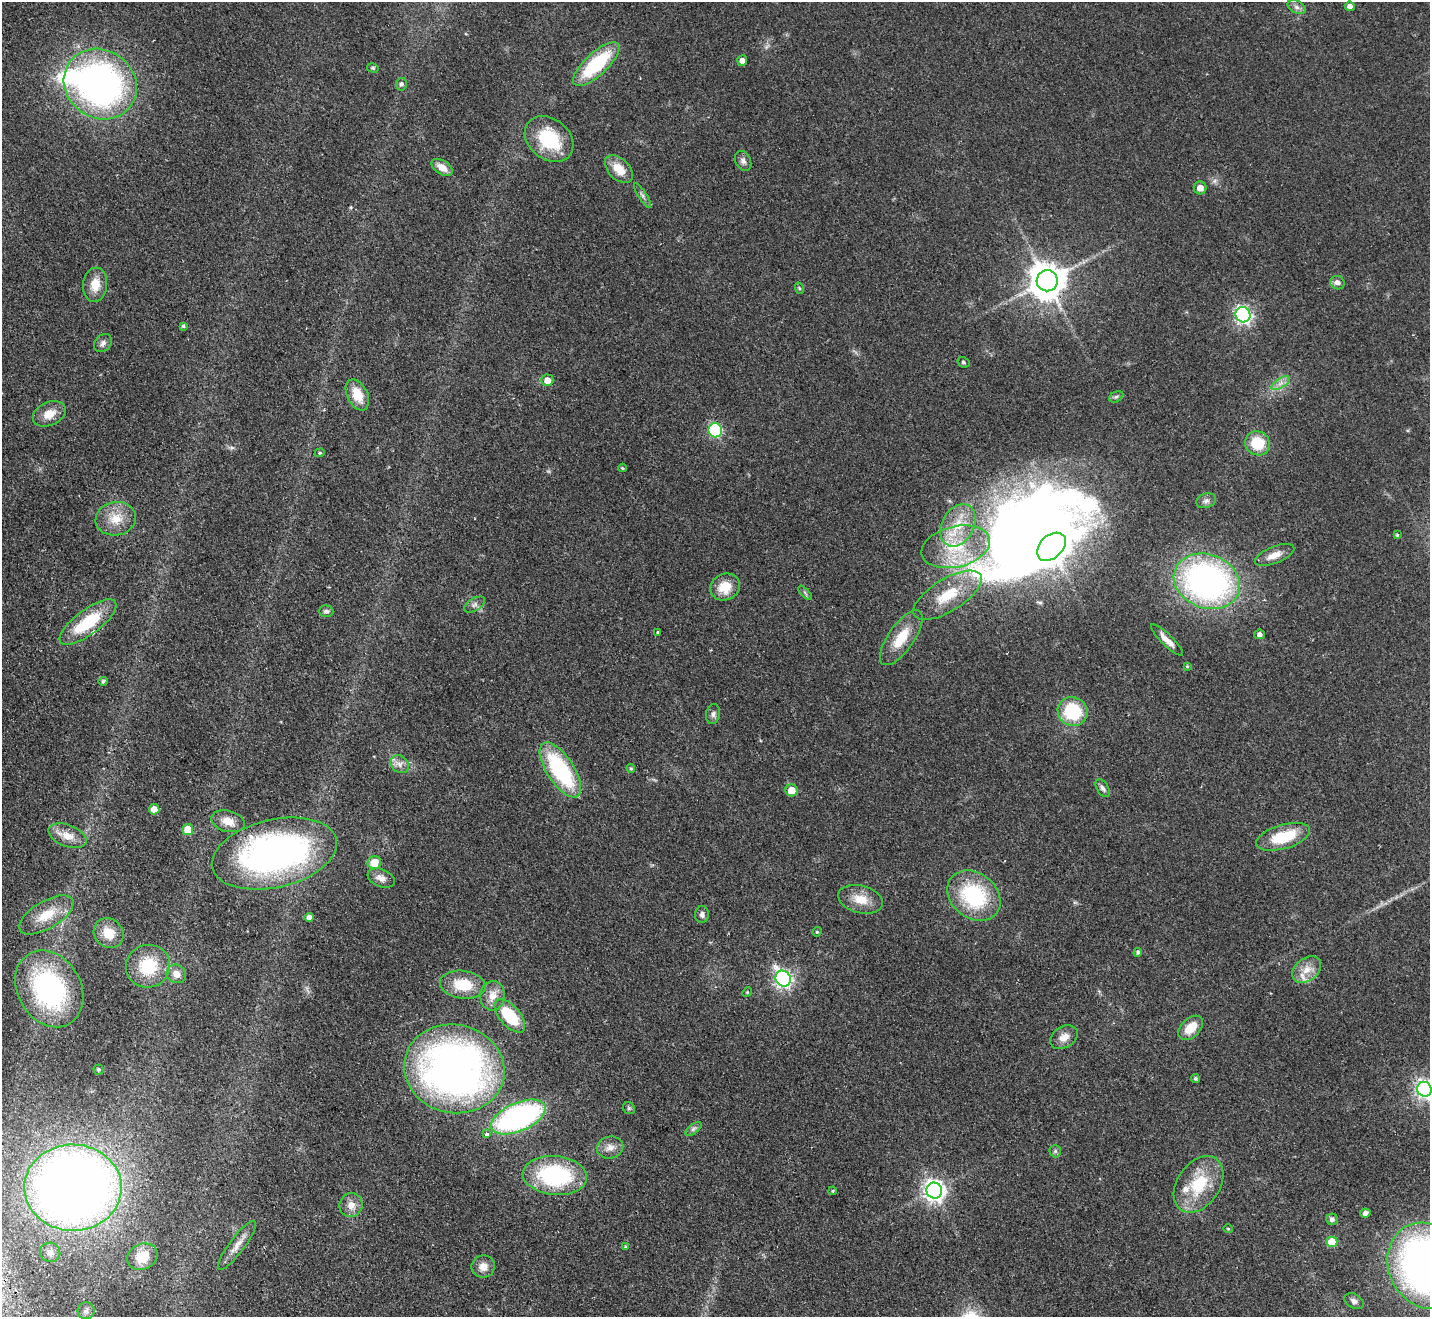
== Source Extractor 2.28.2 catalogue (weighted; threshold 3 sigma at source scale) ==
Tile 7 of 4 x 4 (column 3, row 2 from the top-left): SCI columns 2909-4336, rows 2949-4263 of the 5819 x 5764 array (HDU 1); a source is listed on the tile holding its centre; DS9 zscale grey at full resolution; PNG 1432 x 1319 px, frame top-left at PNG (2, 2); each listed source drawn as its Kron ellipse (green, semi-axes under 4 px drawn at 4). Shown black and unused: <1% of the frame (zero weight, under 2 of 3 exposures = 3% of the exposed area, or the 3 px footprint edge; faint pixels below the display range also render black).
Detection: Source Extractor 2.28.2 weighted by HDU 2 'WHT'; one run over the whole footprint, this tile lists its part. Background 0.0667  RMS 0.0072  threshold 0.0326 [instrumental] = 3 sigma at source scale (4.5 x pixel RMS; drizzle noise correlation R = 1.50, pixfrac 1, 0.05/0.05 arcsec/px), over >= 5 px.
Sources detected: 118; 3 inside a brighter object's white glare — neither listed nor drawn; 3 inside a brighter listed object's ellipse — not listed separately; the other 112 listed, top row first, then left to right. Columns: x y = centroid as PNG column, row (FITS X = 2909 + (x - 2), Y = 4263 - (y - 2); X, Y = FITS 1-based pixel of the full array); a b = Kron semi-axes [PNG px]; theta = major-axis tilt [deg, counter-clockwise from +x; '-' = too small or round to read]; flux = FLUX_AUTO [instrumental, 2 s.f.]
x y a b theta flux
1350 6 5 5 - 3
1297 7 9 6 -27 2.7
742 61 5 5 - 3.2
596 64 30 11 43 49
373 68 6 4 -16 1.1
100 84 38 34 -36 270
401 84 6 5 - 1.7
549 139 27 20 -39 37
743 161 10 7 -64 2.9
442 167 11 7 -32 7.3
619 169 17 10 -45 12
1200 188 6 6 - 5.3
643 196 14 3 -57 2
1047 281 10 10 - 1500
1337 283 7 6 - 3.4
95 285 17 12 84 11
799 288 6 3 -71 0.88
1243 315 8 7 - 200
183 326 4 4 - 1
103 343 10 8 48 2.7
963 362 6 5 - 1.1
547 380 6 6 - 7.5
1280 383 10 4 31 3.2
357 395 16 10 -64 14
1116 397 7 5 29 1.4
49 414 17 11 25 9.9
715 430 7 6 - 71
1257 443 13 12 - 22
320 453 5 4 - 0.89
622 468 4 3 - 0.85
1206 501 10 7 19 2.7
116 519 20 16 10 14
958 525 22 16 61 20
1397 535 3 3 - 1.4
956 547 35 20 13 37
1051 547 16 11 43 1000
1274 555 21 8 22 7
1207 581 34 26 -20 240
725 587 15 13 26 15
805 593 9 3 -45 1.3
947 595 39 16 32 27
474 605 11 6 32 2.4
326 611 7 6 - 1.7
88 622 34 12 36 36
657 632 3 3 - 1.2
1260 634 5 4 - 2.4
901 638 32 13 55 19
1167 640 21 5 -44 5.8
1187 666 4 3 - 0.69
103 681 4 4 - 1.2
1073 711 15 14 - 38
713 714 10 7 77 2.5
400 764 10 8 -40 4.1
631 768 4 4 - 0.95
560 770 31 13 -57 72
1103 788 10 5 -57 2.3
791 790 6 6 - 11
154 809 5 5 - 6.9
228 821 17 10 -15 8.2
188 829 6 5 - 12
67 836 20 10 -21 8.8
1283 837 28 12 16 28
274 854 64 34 13 280
374 863 7 6 - 14
381 878 14 8 -22 5.1
974 896 29 22 -39 58
861 899 23 13 -15 12
702 914 8 7 - 2.5
46 915 30 13 30 18
309 917 4 4 - 3.2
817 932 5 4 - 0.89
109 933 16 14 -47 14
1138 952 4 4 - 1.4
148 966 22 21 - 30
1307 970 16 11 39 8.4
176 974 10 9 - 6.5
783 979 8 7 - 210
463 985 23 14 -7 22
49 989 40 31 -60 120
747 992 5 4 - 0.76
492 996 15 12 83 8.2
510 1016 20 10 -49 33
1191 1028 14 9 45 13
1064 1037 15 10 31 6.4
98 1069 5 5 - 1.1
454 1069 50 44 -12 380
1195 1078 4 4 - 1.1
1424 1089 7 7 - 290
629 1108 6 5 - 1.1
518 1117 29 14 23 160
693 1129 9 4 36 1.8
487 1134 4 4 - 2.3
610 1147 13 11 13 5.6
1055 1151 6 6 - 1.2
555 1175 32 19 -6 76
1199 1184 31 21 55 33
73 1188 49 43 -1 800
833 1191 4 3 - 0.9
934 1191 8 7 - 420
351 1205 12 11 - 6.1
1365 1213 5 4 - 3.4
1332 1219 6 5 - 3
1228 1229 4 4 - 0.68
1332 1242 5 5 - 21
237 1245 30 7 53 7.2
625 1247 4 3 - 0.69
50 1252 10 9 - 3.2
142 1257 16 12 25 15
1427 1266 45 38 -61 420
483 1267 11 11 - 6.4
1354 1301 10 7 -28 2.8
86 1311 8 8 - 2.5
Isophote crosses this tile's border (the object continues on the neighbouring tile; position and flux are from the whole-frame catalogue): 2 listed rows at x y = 1424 1089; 1427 1266